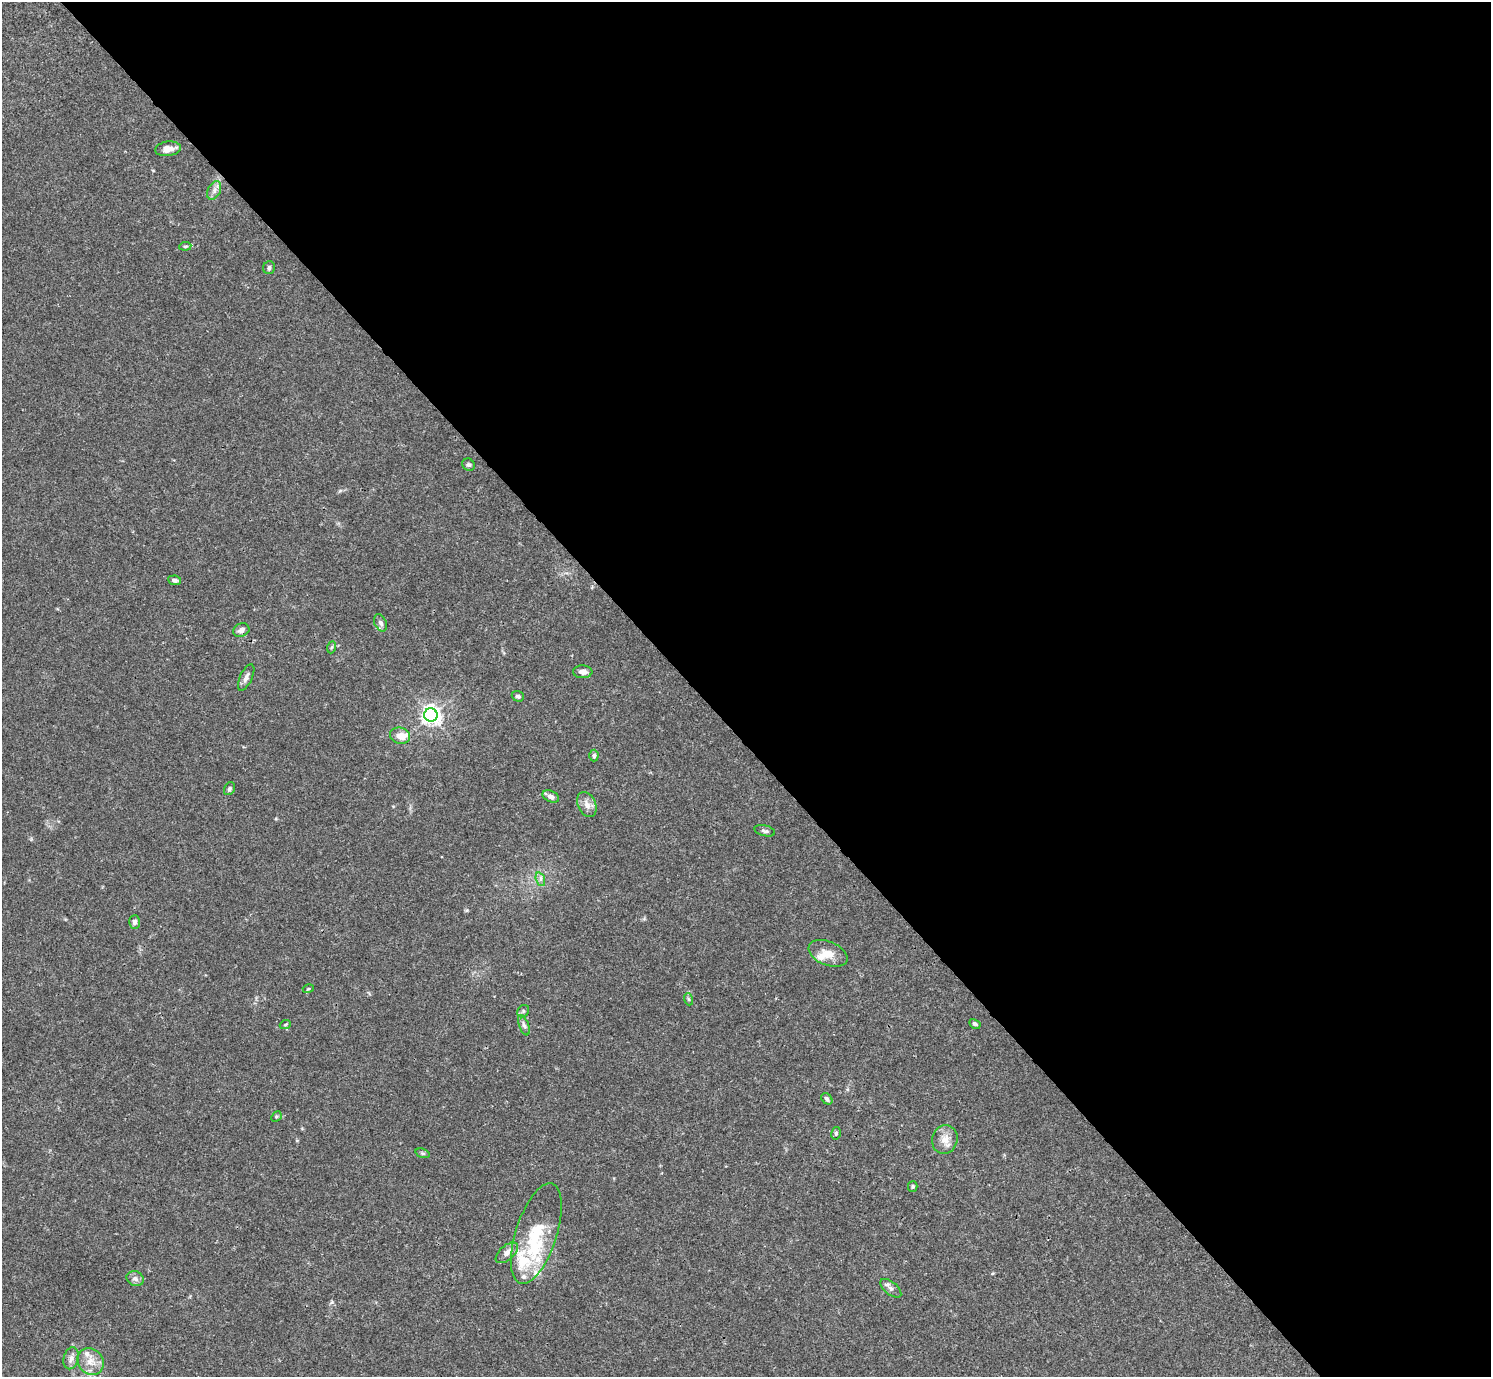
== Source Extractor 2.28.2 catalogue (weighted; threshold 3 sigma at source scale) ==
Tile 8 of 4 x 4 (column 4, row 2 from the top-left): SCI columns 4470-5958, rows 2909-4283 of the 5961 x 5958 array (HDU 1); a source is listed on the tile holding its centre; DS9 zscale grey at full resolution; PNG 1493 x 1379 px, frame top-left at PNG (2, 2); each listed source drawn as its Kron ellipse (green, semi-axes under 4 px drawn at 4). Shown black and unused: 54% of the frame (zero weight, under 3 of 4 exposures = <1% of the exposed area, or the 3 px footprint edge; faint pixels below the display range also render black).
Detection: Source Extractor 2.28.2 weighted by HDU 2 'WHT'; one run over the whole footprint, this tile lists its part. Background 0.0165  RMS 0.0021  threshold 0.00959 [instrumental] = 3 sigma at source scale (4.5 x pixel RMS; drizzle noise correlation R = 1.50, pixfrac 1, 0.05/0.05 arcsec/px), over >= 5 px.
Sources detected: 49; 9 inside a brighter listed object's ellipse — not listed separately; the other 40 listed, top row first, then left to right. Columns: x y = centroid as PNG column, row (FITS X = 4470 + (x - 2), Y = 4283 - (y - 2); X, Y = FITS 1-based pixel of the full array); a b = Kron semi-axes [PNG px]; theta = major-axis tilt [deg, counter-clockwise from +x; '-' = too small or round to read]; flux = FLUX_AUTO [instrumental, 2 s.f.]
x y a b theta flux
168 149 13 7 7 1.8
214 190 10 6 64 0.93
185 246 6 4 7 0.31
269 268 6 6 - 0.48
469 465 6 5 - 0.46
175 580 6 5 - 0.69
381 623 9 6 -62 0.76
241 630 8 6 22 1
332 647 6 4 70 0.28
583 672 10 6 -2 1.1
246 677 14 6 64 0.91
518 696 6 5 - 0.49
431 715 6 6 - 99
400 736 10 8 -16 1.9
594 756 6 4 89 0.37
229 789 7 5 60 0.45
551 797 9 5 -24 0.85
587 805 13 9 -64 1.5
765 831 11 5 -14 0.53
540 879 7 4 -72 0.53
134 922 7 5 88 0.67
828 953 20 11 -23 2.6
308 989 5 3 - 0.21
688 999 6 4 -70 0.29
523 1011 7 5 48 0.44
975 1024 6 4 -28 0.48
285 1025 5 3 - 0.23
524 1025 11 5 -69 0.58
827 1099 6 4 -48 0.56
276 1117 6 4 45 0.29
836 1133 6 5 - 0.38
945 1140 14 12 76 2.2
423 1153 7 4 -19 0.34
913 1186 5 5 - 0.32
536 1234 52 20 72 12
507 1253 13 7 41 1.5
135 1279 9 7 -21 0.88
891 1288 12 6 -39 0.85
71 1358 11 7 77 1.1
91 1361 14 12 -44 2.4